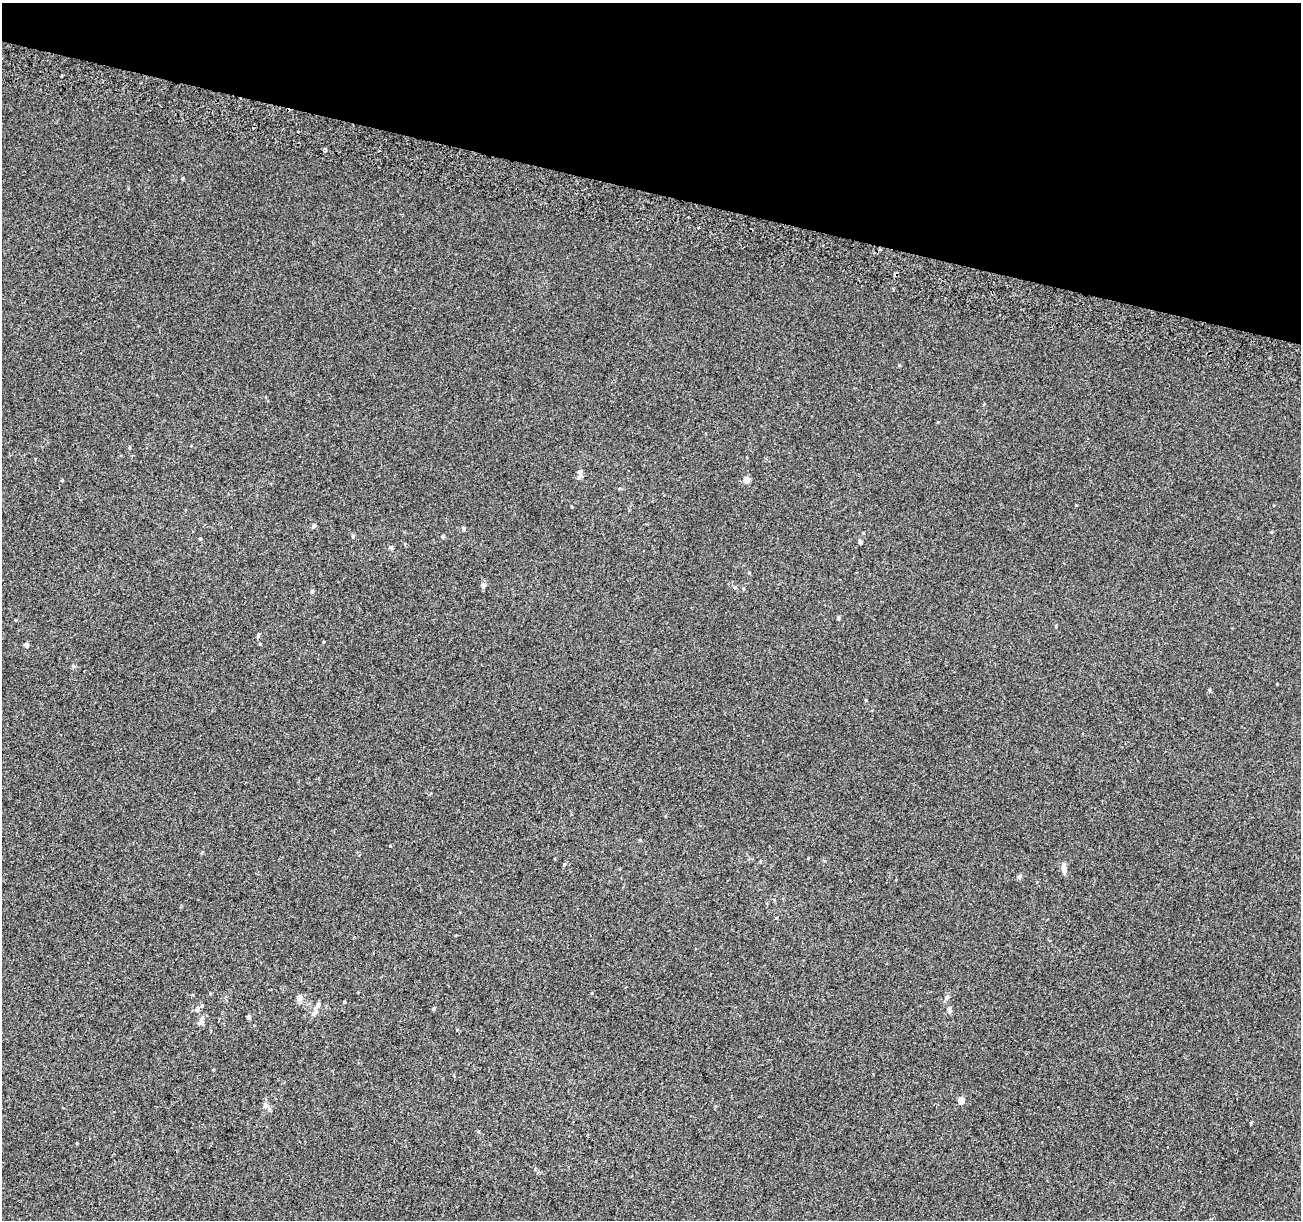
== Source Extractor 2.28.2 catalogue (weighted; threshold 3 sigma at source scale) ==
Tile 2 of 4 x 4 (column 2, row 1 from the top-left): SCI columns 1325-2623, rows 3990-5207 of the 5231 x 5470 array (HDU 1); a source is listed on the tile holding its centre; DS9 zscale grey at full resolution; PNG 1303 x 1222 px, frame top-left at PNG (2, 3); no overlay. Shown black and unused: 16% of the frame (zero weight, under 2 of 3 exposures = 2% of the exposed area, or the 3 px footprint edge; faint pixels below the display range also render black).
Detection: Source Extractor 2.28.2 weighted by HDU 2 'WHT'; one run over the whole footprint, this tile lists its part. Background 0.00368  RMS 0.0054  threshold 0.0244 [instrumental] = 3 sigma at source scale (4.5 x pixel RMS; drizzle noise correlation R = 1.50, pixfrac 1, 0.0396/0.0396 arcsec/px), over >= 5 px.
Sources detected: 35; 2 cosmic-ray / hot-pixel residue — not listed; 1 inside a brighter listed object's ellipse — not listed separately; the other 32 listed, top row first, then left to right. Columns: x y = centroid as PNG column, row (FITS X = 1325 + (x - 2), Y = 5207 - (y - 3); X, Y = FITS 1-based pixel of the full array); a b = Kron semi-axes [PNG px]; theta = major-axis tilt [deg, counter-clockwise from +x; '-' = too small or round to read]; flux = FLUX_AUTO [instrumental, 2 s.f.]
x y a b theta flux
62 76 3 3 - 1
326 150 5 4 - 1
580 472 7 6 - 1.7
746 480 7 6 - 2.5
314 526 5 5 - 1.1
464 528 5 4 - 0.95
353 536 4 4 - 0.79
443 537 6 3 82 0.62
200 539 5 3 - 0.44
860 541 5 4 - 1.2
391 547 5 4 - 1.2
484 585 6 5 - 1
735 588 5 4 - 0.7
312 591 5 4 - 0.79
838 618 4 3 - 0.91
258 635 8 3 73 0.74
324 641 3 3 - 1.3
26 645 4 4 - 2.2
1064 864 8 5 82 1.3
1064 871 6 5 - 2.4
1019 877 4 4 - 1.6
947 997 7 6 - 1.2
299 998 7 6 - 2.5
318 1005 7 5 63 1.6
197 1009 10 6 64 1.7
434 1009 5 4 - 0.68
949 1009 7 5 -75 1.8
314 1013 12 5 41 1.7
249 1017 4 4 - 1.2
199 1023 9 6 38 1.7
961 1100 4 4 - 6.6
265 1105 7 6 - 2.5
Unlisted compact peaks at least as high as the median listed source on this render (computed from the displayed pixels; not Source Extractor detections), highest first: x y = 866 700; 1277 684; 899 365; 564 864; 390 846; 1209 690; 182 178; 73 666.